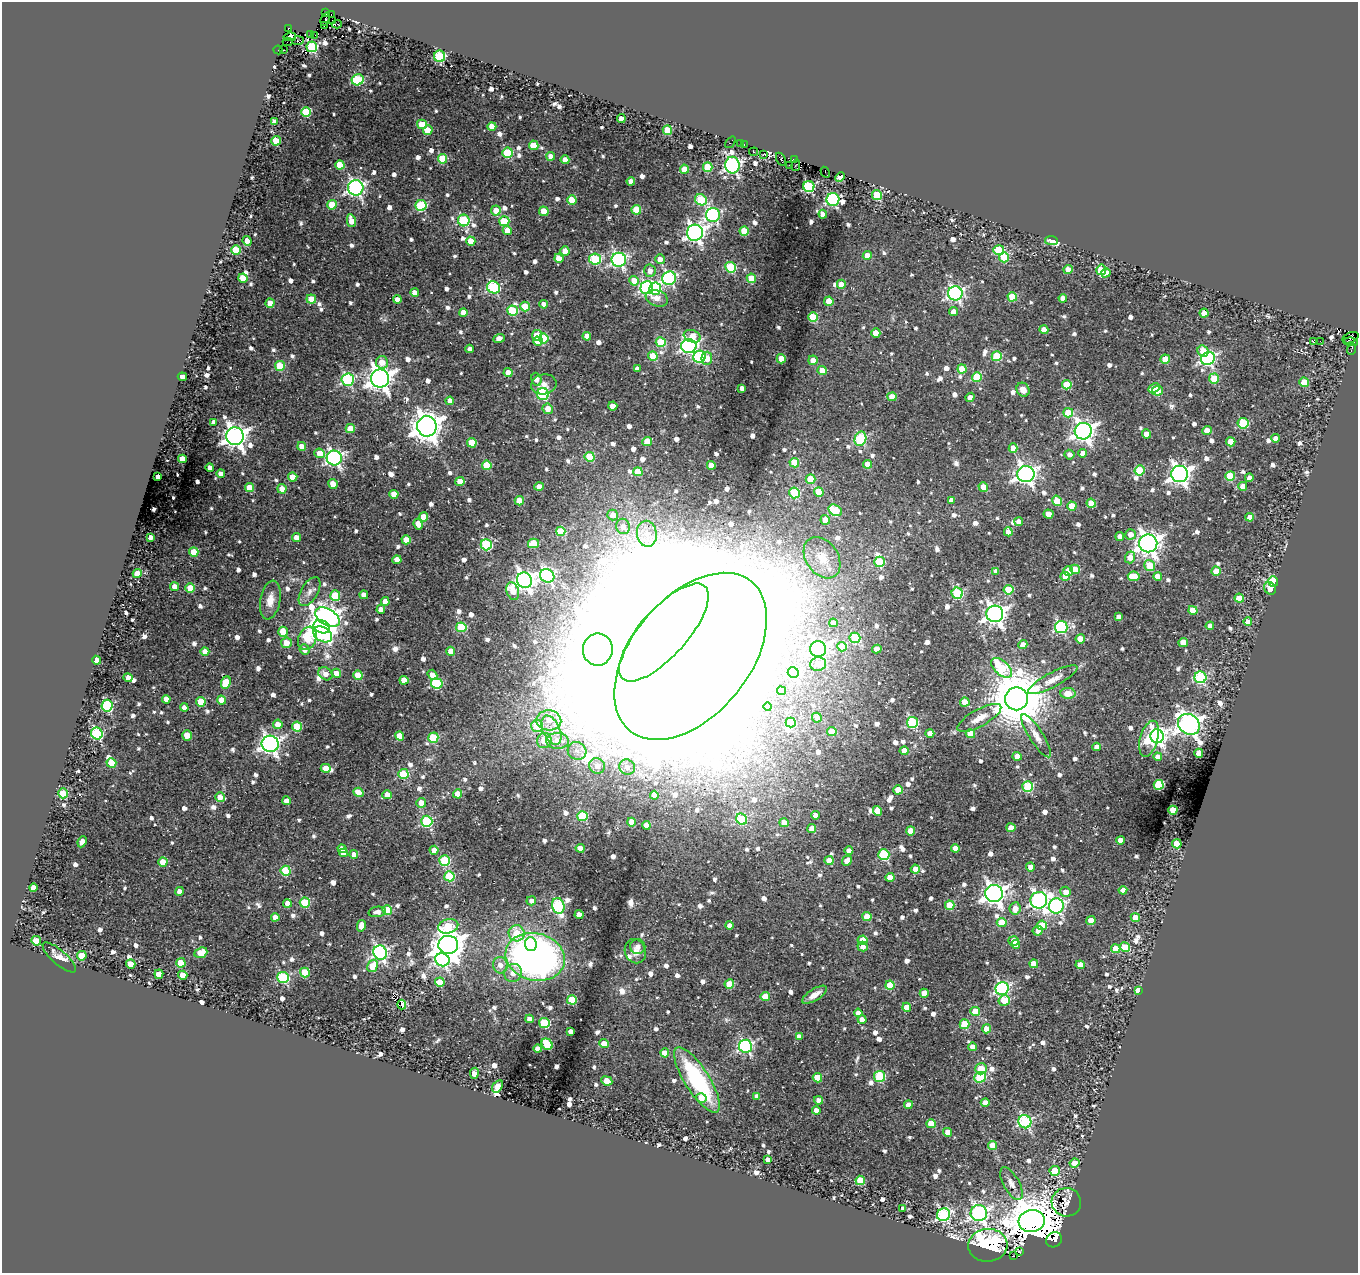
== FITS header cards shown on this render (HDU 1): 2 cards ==
NAXIS1  =                 1356
NAXIS2  =                 1271

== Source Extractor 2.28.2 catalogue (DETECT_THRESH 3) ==
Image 1356 x 1271 px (HDU 1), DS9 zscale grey, 1 PNG px = 1 image px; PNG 1360 x 1275 px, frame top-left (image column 1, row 1271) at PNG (2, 2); each listed source drawn as its Kron ellipse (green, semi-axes under 4 px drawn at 4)
Background 0.0508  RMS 0.013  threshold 0.0384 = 3 sigma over >= 5 px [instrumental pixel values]
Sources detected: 1063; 5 with non-positive FLUX_AUTO (blend fragments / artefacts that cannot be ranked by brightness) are neither listed nor drawn; of the other 1058, the 500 brightest by FLUX_AUTO listed and drawn (558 fainter detections omitted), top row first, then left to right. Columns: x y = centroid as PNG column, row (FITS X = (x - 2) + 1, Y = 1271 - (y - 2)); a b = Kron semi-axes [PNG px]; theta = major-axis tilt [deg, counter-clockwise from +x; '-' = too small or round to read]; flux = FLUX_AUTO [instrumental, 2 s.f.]
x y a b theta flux
325 13 3 3 - 79
331 15 3 2 - 41
325 19 7 3 69 120
332 21 3 2 - 36
337 24 5 3 - 59
324 26 3 3 - 29
288 28 3 3 - 150
311 35 3 2 - 8.8
315 35 2 2 - 16
290 37 6 4 10 330
298 41 6 4 4 6.6
287 42 5 2 - 15
312 47 5 5 - 97
283 49 3 2 - 16
278 50 4 2 - 19
440 56 5 5 - 78
358 80 6 5 - 65
306 112 5 5 - 41
621 119 4 4 - 7.6
274 122 4 4 - 8.5
422 124 5 4 - 21
492 126 4 4 - 14
428 130 5 4 - 15
667 130 5 4 - 29
276 141 5 5 - 28
730 142 6 3 52 24
740 144 4 2 - 7
744 144 3 3 - 7
534 145 5 4 - 28
754 152 4 3 - 11
507 153 5 5 - 47
763 155 2 2 - 16
551 156 4 4 - 8.3
442 159 5 4 - 31
781 159 7 4 -62 37
565 160 4 4 - 7.9
794 160 4 3 - 33
340 165 4 4 - 21
732 165 8 7 - 260
789 165 2 2 - 8.8
796 165 6 3 78 6.6
708 167 5 5 - 34
684 169 4 4 - 19
825 172 6 2 -61 7.6
840 177 5 4 - 240
631 181 4 4 - 5.9
809 186 5 5 - 130
356 188 8 7 - 270
877 195 5 5 - 40
833 199 6 6 - 150
572 200 4 4 - 18
701 200 6 5 - 53
332 205 5 4 - 24
421 205 5 5 - 74
496 210 5 5 - 13
636 210 5 4 - 31
544 211 5 4 - 16
823 214 4 4 - 6.3
713 215 7 7 - 160
464 220 6 6 - 84
351 221 6 4 -77 13
504 221 5 5 - 35
507 230 5 4 - 11
744 231 5 4 - 21
695 233 8 8 - 380
1051 240 6 4 -8 10
247 241 5 4 - 7.8
471 241 4 4 - 14
236 250 5 4 - 34
999 250 5 5 - 51
565 251 4 4 - 15
867 256 4 4 - 17
1004 257 5 5 - 28
559 258 4 4 - 12
595 259 6 5 - 75
660 259 5 5 - 7.1
619 260 7 7 - 200
731 267 5 5 - 48
1068 269 4 4 - 14
1101 270 5 5 - 31
650 271 6 5 - 7.2
1106 273 5 4 - 9.5
243 278 4 4 - 16
669 278 7 6 - 160
751 278 5 4 - 25
634 281 5 4 - 15
841 284 4 4 - 9.6
494 287 7 6 - 110
647 288 6 6 - 120
655 289 6 6 - 95
415 292 4 4 - 7.3
955 293 7 7 - 210
1012 297 5 4 - 30
657 298 11 8 -21 9.1
1063 298 4 4 - 8.4
311 299 4 4 - 16
397 299 4 4 - 6.6
829 301 4 4 - 21
270 303 4 4 - 11
544 304 4 4 - 7.7
525 306 5 5 - 24
512 311 5 5 - 44
463 312 4 4 - 9
953 312 4 4 - 7.4
1204 313 4 4 - 9.1
813 317 5 5 - 38
1044 330 4 4 - 11
876 333 4 4 - 14
537 335 5 5 - 29
587 336 4 4 - 11
692 336 9 6 -20 15
499 338 5 4 - 5.6
544 338 5 5 - 25
1350 338 8 5 24 14
538 341 5 4 - 10
1313 341 3 3 - 42
1320 341 2 2 - 880
661 342 5 5 - 37
1351 342 7 3 -5 130
689 346 7 7 - 250
470 349 4 4 - 5.5
1352 349 6 2 67 11
1203 351 6 5 - 14
653 356 5 5 - 34
997 356 5 5 - 44
699 357 6 6 - 73
707 358 6 5 - 18
1208 358 7 6 - 180
781 359 5 4 - 23
1165 359 4 4 - 19
813 360 5 4 - 10
382 362 6 6 - 12
280 366 5 5 - 38
637 369 4 4 - 5.2
962 369 4 4 - 21
822 370 4 4 - 15
508 373 4 4 - 9.4
182 377 4 4 - 5.5
977 377 5 4 - 32
380 378 9 9 - 800
1214 378 5 5 - 30
536 379 6 5 - 6.2
348 380 6 6 - 120
1304 382 5 4 - 27
544 384 12 10 10 7.3
1067 385 5 4 - 28
742 388 4 4 - 7.9
1154 388 6 4 28 14
1023 390 7 6 - 7.6
1158 391 5 5 - 20
543 394 6 6 - 84
892 397 4 4 - 15
970 397 5 4 - 6
450 401 4 4 - 6.9
613 406 4 4 - 9.3
548 409 5 5 - 7.9
1068 413 5 4 - 23
214 422 4 4 - 7.6
1243 423 5 5 - 59
427 426 10 9 - 1300
350 428 4 4 - 19
1083 431 8 8 - 570
1207 431 4 4 - 14
1146 434 4 4 - 10
235 436 9 8 - 690
1276 438 4 4 - 7.5
860 439 7 5 71 78
647 442 5 4 - 20
1231 442 4 4 - 18
472 443 5 4 - 25
302 446 4 4 - 7.6
1013 448 4 4 - 11
320 453 5 4 - 12
1083 453 4 4 - 8.5
1069 455 5 5 - 5.3
590 457 5 5 - 29
334 458 7 7 - 260
182 459 4 4 - 14
794 463 5 4 - 27
867 464 4 4 - 15
487 465 5 4 - 27
711 465 4 4 - 17
210 468 4 4 - 6.4
1139 470 5 5 - 40
638 472 4 4 - 21
221 474 4 4 - 7.3
1026 474 8 8 - 430
1180 474 8 8 - 510
1230 476 5 5 - 37
158 477 4 4 - 12
293 477 4 4 - 15
1249 478 4 4 - 5.5
811 479 5 4 - 21
460 482 4 4 - 15
333 484 5 4 - 11
1243 486 4 4 - 10
539 487 4 4 - 8.9
983 487 5 4 - 8.5
250 488 5 4 - 21
282 489 5 4 - 11
819 492 5 4 - 23
794 493 5 5 - 58
394 494 4 4 - 16
951 500 4 4 - 5.4
519 501 4 4 - 18
1057 501 5 4 - 24
1091 503 4 4 - 18
1072 506 4 4 - 17
835 510 7 5 -31 48
1048 514 5 4 - 9.8
613 515 5 5 - 6.1
424 517 4 4 - 16
1250 517 4 4 - 9.2
825 520 5 4 - 12
1019 522 4 4 - 6.6
418 524 5 4 - 11
623 526 8 7 - 5.8
561 531 5 4 - 31
1008 532 4 4 - 5.8
647 534 13 10 -81 11
1130 534 5 5 - 8.7
1120 536 4 4 - 5.2
150 537 4 4 - 5.8
296 538 4 4 - 9
406 540 4 4 - 13
533 543 5 4 - 23
1148 543 9 9 - 740
486 545 5 5 - 74
194 552 5 4 - 24
1130 557 6 5 - 11
822 558 22 16 -55 21
397 560 4 4 - 10
879 562 5 5 - 44
1150 565 6 5 - 30
1075 569 5 4 - 18
1068 571 5 4 - 13
1216 571 4 4 - 19
996 572 4 4 - 6.5
137 574 4 4 - 19
547 576 7 6 - 150
1065 576 5 4 - 23
1134 576 6 5 - 25
1158 576 4 4 - 12
524 580 8 7 - 430
1273 581 5 5 - 73
175 587 4 4 - 8.8
190 588 5 4 - 23
1270 588 6 5 - 7.7
1008 590 5 4 - 33
513 591 9 6 -71 13
309 592 16 8 60 6.4
957 593 5 5 - 80
364 595 4 4 - 6.1
335 596 5 5 - 38
1239 598 4 4 - 20
270 600 19 10 80 11
385 601 4 4 - 8.8
381 609 4 4 - 5.8
1193 610 5 4 - 16
995 614 8 8 - 520
327 617 13 8 -32 530
1118 617 4 4 - 6.1
1248 622 4 4 - 11
833 623 4 4 - 7.7
1210 626 4 4 - 6.8
322 627 8 6 -23 860
461 627 5 5 - 45
1061 627 6 6 - 140
283 632 5 4 - 16
664 633 62 23 48 130000
323 634 10 7 -31 83
307 638 12 9 67 42
855 638 5 5 - 51
1080 639 4 4 - 17
1183 642 4 4 - 13
286 643 5 5 - 12
1023 645 4 4 - 10
842 647 5 4 - 22
598 649 16 15 - 6500
818 649 8 8 - 270
877 649 4 4 - 7.5
305 650 5 5 - 6.9
205 651 4 4 - 11
451 651 4 4 - 11
691 656 96 59 51 300000
97 660 4 4 - 7.7
818 664 8 6 11 8.3
1002 668 12 7 -42 65
793 672 5 5 - 72
337 673 4 4 - 14
325 674 8 6 -35 6.5
358 675 5 4 - 25
432 675 5 4 - 7.3
1200 677 6 6 - 100
128 678 4 4 - 11
404 680 4 4 - 14
1053 680 27 7 28 11
226 682 6 5 - 25
437 683 6 5 - 66
781 691 4 4 - 16
1068 693 7 5 -1 13
166 699 4 4 - 6.7
1016 699 11 11 - 7200
221 700 4 4 - 12
201 702 5 4 - 25
965 702 5 4 - 20
107 706 6 5 - 93
184 707 4 4 - 5.2
768 707 4 4 - 6.7
817 718 5 4 - 5.4
979 718 25 8 29 12
549 720 12 10 -3 11
791 722 5 5 - 35
912 722 5 5 - 91
278 724 5 4 - 11
1189 724 12 9 -37 610
297 726 5 5 - 33
537 726 6 6 - 34
551 730 16 8 -66 11
832 732 4 4 - 15
97 733 6 5 - 86
930 733 4 4 - 8.3
970 734 4 4 - 20
187 735 5 4 - 14
399 736 4 4 - 15
1036 736 25 7 -58 8.7
1157 736 7 6 - 330
433 738 5 5 - 40
1149 739 18 9 75 36
544 741 7 7 - 16
557 741 11 8 2 13
270 744 8 8 - 380
1097 747 4 4 - 6
577 751 9 8 - 6.3
904 751 4 4 - 9.2
1199 753 4 4 - 20
1017 756 4 4 - 11
1158 757 4 4 - 7.3
111 763 5 4 - 22
597 766 8 7 - 9.5
627 767 8 7 - 6.4
326 768 5 4 - 12
403 774 5 5 - 40
1159 785 5 5 - 66
1028 787 5 5 - 69
898 790 4 4 - 17
358 792 5 4 - 13
63 793 5 5 - 42
458 794 4 4 - 13
387 795 5 4 - 8.7
654 795 4 4 - 19
220 797 5 5 - 11
287 801 4 4 - 9.6
421 803 5 5 - 11
1173 810 4 4 - 26
877 811 5 4 - 9
815 815 4 4 - 6.2
582 816 5 5 - 51
742 819 6 5 - 52
427 821 5 5 - 100
631 822 4 4 - 13
784 823 5 4 - 9.9
646 825 4 4 - 15
1011 828 4 4 - 10
812 829 4 4 - 12
911 831 4 4 - 15
1121 840 4 4 - 12
82 842 6 4 65 5.7
1177 844 4 4 - 27
580 848 4 4 - 12
955 848 4 4 - 7.7
342 849 4 4 - 6.8
434 850 4 4 - 9.9
849 851 4 4 - 8.5
344 853 4 4 - 8.8
354 854 4 4 - 7.2
884 855 5 5 - 71
445 861 5 5 - 55
829 861 4 4 - 14
847 861 5 4 - 9
163 862 4 4 - 21
1030 867 4 4 - 6.1
915 869 4 4 - 13
286 871 5 5 - 43
449 876 5 5 - 52
890 877 4 4 - 14
33 887 4 4 - 7.7
1123 890 4 4 - 7.8
179 891 4 4 - 6.1
1066 892 5 5 - 7.8
994 893 9 8 - 610
1039 900 8 8 - 300
531 901 5 4 - 5.2
305 902 5 5 - 40
287 903 4 4 - 8.4
950 905 5 4 - 30
558 906 8 6 -75 100
1056 906 7 7 - 210
1015 908 6 5 - 9.2
387 910 5 5 - 25
377 912 8 5 7 5.4
579 915 4 4 - 11
275 917 4 4 - 7.7
867 917 4 4 - 18
1135 917 4 4 - 18
1091 920 4 4 - 15
1002 923 5 4 - 24
729 925 4 4 - 5.5
1042 925 5 5 - 29
361 926 6 4 77 9
448 926 10 7 15 41
1038 931 5 4 - 6
517 933 8 8 - 31
863 940 5 5 - 16
36 941 5 4 - 22
1014 941 5 4 - 13
531 944 7 6 - 22
1016 944 4 4 - 7.6
448 945 10 9 - 1400
638 947 7 7 - 5.4
863 947 5 5 - 6.3
1125 947 5 4 - 22
1116 949 4 4 - 15
635 951 12 10 -69 7.3
201 953 7 5 23 16
380 953 7 6 - 200
82 956 5 4 - 25
59 957 21 7 -41 7.5
535 957 30 23 -14 450
442 960 7 6 - 190
181 963 5 4 - 24
131 964 5 4 - 21
1034 964 4 4 - 11
500 965 8 7 - 6.4
1080 965 4 4 - 8.3
372 966 6 5 - 18
305 972 5 5 - 30
513 973 9 9 - 7.6
159 974 4 4 - 14
183 975 4 4 - 15
283 977 6 5 - 93
440 982 5 4 - 18
729 984 5 4 - 26
890 985 4 4 - 24
1002 988 6 6 - 190
1138 990 4 4 - 17
924 993 4 4 - 11
814 995 14 5 32 8.1
765 997 5 4 - 23
572 1000 5 4 - 33
1004 1000 5 5 - 25
402 1005 5 4 - 21
907 1007 4 4 - 14
975 1011 4 4 - 23
858 1013 4 4 - 6
529 1019 4 4 - 6.6
862 1020 4 4 - 7.7
544 1023 5 5 - 65
965 1024 5 5 - 41
987 1029 4 4 - 15
571 1031 4 4 - 5.4
799 1036 4 4 - 5.6
547 1044 6 5 - 43
604 1044 5 4 - 10
745 1046 6 6 - 180
972 1047 4 4 - 7.6
538 1049 4 4 - 8.7
665 1053 4 4 - 14
981 1069 6 5 - 25
474 1073 6 4 80 8
879 1076 5 5 - 64
980 1077 6 5 - 60
817 1078 5 4 - 29
697 1080 38 12 -57 110
607 1081 5 4 - 11
498 1086 7 4 55 9.3
757 1096 4 4 - 5.5
701 1098 5 4 - 11
819 1100 4 4 - 5.6
985 1102 4 4 - 7.7
908 1105 4 4 - 7.6
816 1110 4 4 - 8.3
1025 1122 7 6 - 120
931 1124 5 4 - 20
948 1132 4 4 - 7.2
993 1145 5 4 - 17
768 1160 4 4 - 6.7
1075 1163 5 4 - 11
1055 1171 5 5 - 21
860 1180 5 4 - 36
1011 1183 18 8 -61 6.8
1066 1202 15 14 - 7.9
903 1208 4 4 - 6.4
979 1213 8 8 - 280
944 1215 7 6 - 160
1032 1221 13 11 5 4900
1054 1240 8 7 - 170
988 1245 19 16 6 170
1020 1252 4 2 - 6.7
1013 1256 3 2 - 13
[558 fainter detections neither listed nor drawn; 5 non-positive-flux detections neither listed nor drawn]